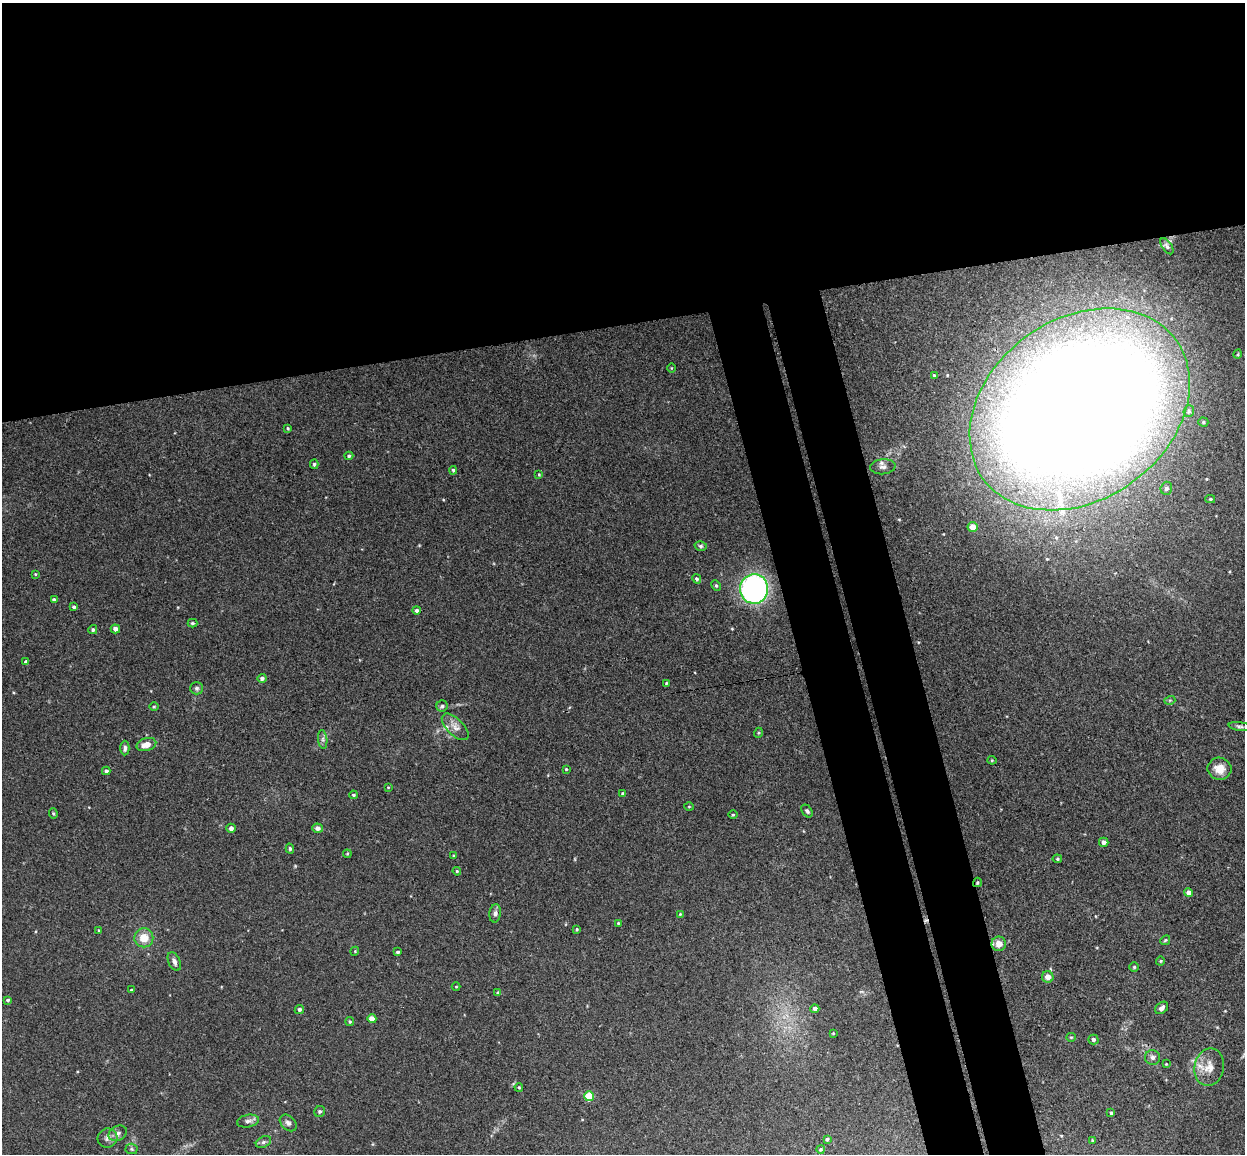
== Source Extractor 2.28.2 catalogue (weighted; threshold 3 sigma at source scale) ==
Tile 2 of 4 x 4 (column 2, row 1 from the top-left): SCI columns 1300-2542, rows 3608-4759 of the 5086 x 5029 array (HDU 1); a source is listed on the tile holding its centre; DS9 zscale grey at full resolution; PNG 1247 x 1156 px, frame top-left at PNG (2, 3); each listed source drawn as its Kron ellipse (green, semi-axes under 4 px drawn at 4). Shown black and unused: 34% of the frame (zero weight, under 3 of 4 exposures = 5% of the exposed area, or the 3 px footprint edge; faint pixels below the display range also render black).
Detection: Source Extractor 2.28.2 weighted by HDU 2 'WHT'; one run over the whole footprint, this tile lists its part. Background 0.0493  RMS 0.0046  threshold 0.0208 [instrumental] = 3 sigma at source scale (4.5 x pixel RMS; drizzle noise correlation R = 1.50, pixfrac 1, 0.05/0.05 arcsec/px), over >= 5 px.
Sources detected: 106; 1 cosmic-ray / hot-pixel residue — neither listed nor drawn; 2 inside a brighter listed object's ellipse — not listed separately; the other 103 listed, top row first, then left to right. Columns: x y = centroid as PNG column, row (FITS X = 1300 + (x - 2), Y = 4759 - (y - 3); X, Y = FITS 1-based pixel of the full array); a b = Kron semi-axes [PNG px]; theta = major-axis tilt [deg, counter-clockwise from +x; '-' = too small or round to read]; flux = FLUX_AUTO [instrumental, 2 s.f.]
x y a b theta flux
1167 246 9 5 -56 1
1238 354 5 3 - 0.48
671 368 4 3 - 0.34
934 375 4 3 - 0.51
1080 409 119 90 35 1500
1189 411 6 5 - 0.82
1203 422 5 4 - 0.7
288 428 4 3 - 0.48
349 456 4 4 - 0.76
314 464 5 4 - 0.79
883 467 12 7 6 2.2
453 470 4 3 - 0.68
539 474 4 3 - 0.45
1166 488 6 5 - 1.5
1210 499 5 4 - 0.62
972 527 5 5 - 4.4
701 546 6 4 -14 0.83
35 574 3 3 - 0.42
697 579 5 4 - 0.85
716 586 5 4 - 0.67
754 589 15 14 - 110
54 600 4 3 - 1.4
74 607 3 3 - 0.84
416 610 4 4 - 1.3
192 623 5 3 - 0.61
115 629 5 4 - 2.2
93 630 4 4 - 0.94
26 662 3 3 - 1.1
262 678 4 4 - 1.4
666 683 3 2 - 0.42
197 688 6 6 - 0.94
1170 700 5 3 - 0.49
442 706 5 5 - 0.9
154 707 4 3 - 0.45
1240 726 11 4 -7 1
455 727 17 8 -45 3.4
758 733 5 3 - 0.46
323 739 9 4 -83 1.2
146 745 10 6 15 4.2
125 748 7 4 89 1.3
992 760 4 4 - 0.44
566 769 4 4 - 0.44
1219 769 12 11 - 5.2
106 771 4 4 - 1.1
388 787 3 3 - 0.36
623 794 4 4 - 1.4
353 795 4 3 - 0.56
689 807 5 3 - 0.39
807 811 7 5 -54 0.89
53 813 5 4 - 0.6
733 815 4 3 - 0.41
231 828 4 4 - 1.8
317 828 5 4 - 2
1104 842 4 4 - 2
290 849 5 4 - 0.73
347 854 4 3 - 0.45
454 856 4 3 - 0.55
1057 859 5 4 - 0.56
457 871 4 4 - 0.53
977 882 5 4 - 0.61
1188 893 4 4 - 3
495 913 9 5 82 1.5
680 914 4 3 - 0.35
618 923 4 3 - 0.44
577 929 4 3 - 0.5
98 930 4 2 - 0.34
144 938 9 9 - 6.6
1165 940 5 4 - 0.54
999 944 7 7 - 4.7
355 951 4 3 - 0.39
397 952 3 3 - 0.83
1160 961 4 4 - 0.49
174 962 10 5 -66 1.7
1134 967 5 5 - 0.66
1048 977 6 5 - 3.6
456 987 4 3 - 0.37
131 990 3 3 - 0.47
498 993 4 3 - 0.96
8 1000 4 3 - 0.7
1162 1008 7 5 41 1.8
299 1009 5 4 - 1
815 1009 4 4 - 2
372 1019 4 4 - 5
350 1021 4 4 - 0.54
833 1033 3 3 - 0.34
1071 1037 5 4 - 0.55
1093 1039 5 5 - 1.3
1153 1057 7 7 - 1.5
1166 1064 3 3 - 0.34
1209 1067 19 14 79 6
519 1087 4 3 - 0.54
589 1096 5 5 - 18
320 1111 6 5 - 0.86
1111 1113 3 3 - 0.65
248 1121 11 6 12 1.7
288 1123 10 7 -43 1.5
118 1133 9 7 27 1.8
107 1138 10 9 - 2.1
827 1139 3 3 - 0.62
1092 1140 4 3 - 0.39
263 1142 8 5 27 1.2
131 1149 6 5 - 0.81
820 1149 4 4 - 0.6
Overlapping masked pixels (flux is a lower limit): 3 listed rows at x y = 1080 409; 977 882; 999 944
Isophote crosses this tile's border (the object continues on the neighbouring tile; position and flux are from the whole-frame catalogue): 2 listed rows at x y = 1080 409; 1209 1067